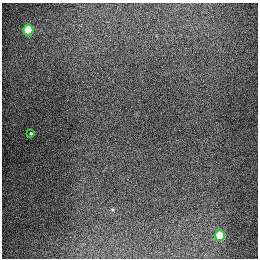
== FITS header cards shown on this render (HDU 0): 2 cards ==
NAXIS1  =                  256
NAXIS2  =                  256

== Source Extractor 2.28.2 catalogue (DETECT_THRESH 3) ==
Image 256 x 256 px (HDU 0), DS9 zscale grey, 1 PNG px = 1 image px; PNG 260 x 260 px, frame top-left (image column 1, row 256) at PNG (2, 3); each listed source drawn as its Kron ellipse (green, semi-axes under 4 px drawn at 4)
Background 1310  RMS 27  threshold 81.3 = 3 sigma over >= 5 px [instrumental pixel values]
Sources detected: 3; all 3 listed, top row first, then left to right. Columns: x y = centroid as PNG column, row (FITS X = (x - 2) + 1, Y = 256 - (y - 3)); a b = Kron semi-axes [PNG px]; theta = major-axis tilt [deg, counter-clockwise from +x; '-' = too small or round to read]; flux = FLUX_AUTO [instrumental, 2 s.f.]
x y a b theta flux
28 30 5 5 - 91000
31 133 3 3 - 2200
220 235 5 5 - 71000